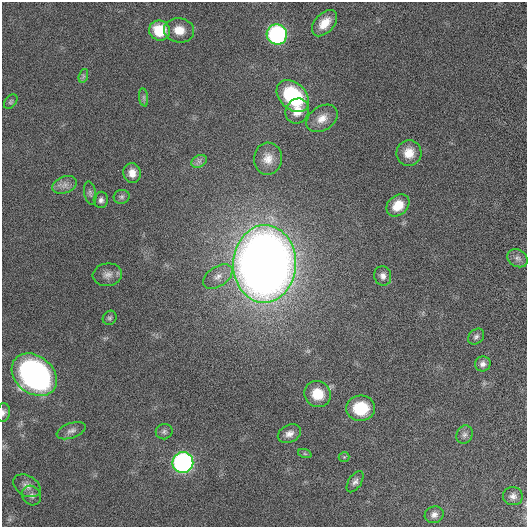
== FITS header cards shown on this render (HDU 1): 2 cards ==
NAXIS1  =                  525
NAXIS2  =                  525

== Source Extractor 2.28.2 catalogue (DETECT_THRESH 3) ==
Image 525 x 525 px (HDU 1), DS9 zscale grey, 1 PNG px = 1 image px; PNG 529 x 529 px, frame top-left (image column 1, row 525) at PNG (2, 2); each listed source drawn as its Kron ellipse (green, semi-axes under 4 px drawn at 4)
Background 0.00693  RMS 0.04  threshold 0.119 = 3 sigma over >= 5 px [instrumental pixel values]
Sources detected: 43; all 43 listed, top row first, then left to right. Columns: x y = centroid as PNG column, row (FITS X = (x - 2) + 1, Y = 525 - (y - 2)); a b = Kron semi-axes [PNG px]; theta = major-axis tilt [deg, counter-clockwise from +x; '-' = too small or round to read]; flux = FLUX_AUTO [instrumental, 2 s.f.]
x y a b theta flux
325 23 15 9 48 42
159 30 10 10 - 96
179 30 15 12 -10 39
277 34 10 10 - 480
83 76 7 4 72 6.1
293 96 19 13 -44 270
144 97 9 4 -82 6.2
11 102 8 5 51 5.2
297 111 13 11 58 41
322 118 17 12 33 32
409 153 13 12 - 40
268 159 16 14 87 33
199 161 8 6 30 8.7
132 173 10 8 -79 26
64 185 13 8 21 17
90 193 12 6 -79 8.3
122 197 8 7 - 7.4
101 200 8 7 - 9.7
398 205 12 9 42 51
518 258 11 8 -30 13
265 264 39 31 88 3800
107 275 15 11 6 19
218 276 16 9 34 25
383 276 10 8 -74 14
110 318 7 6 - 6.1
476 337 9 6 43 8.2
483 364 8 7 - 12
34 375 25 18 -39 830
318 394 13 13 - 60
361 408 14 13 - 94
3 413 9 6 82 8.9
71 431 15 7 19 14
164 432 8 7 - 8.9
289 434 12 8 27 17
464 435 9 7 63 10
305 454 7 4 -19 4.2
344 457 5 5 - 4
183 463 10 10 - 700
355 482 12 6 57 11
27 486 14 10 -32 19
31 495 10 9 - 12
513 496 10 9 - 13
434 515 9 8 - 14
At the frame edge (FLAGS 8, measured only in part): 1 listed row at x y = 3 413